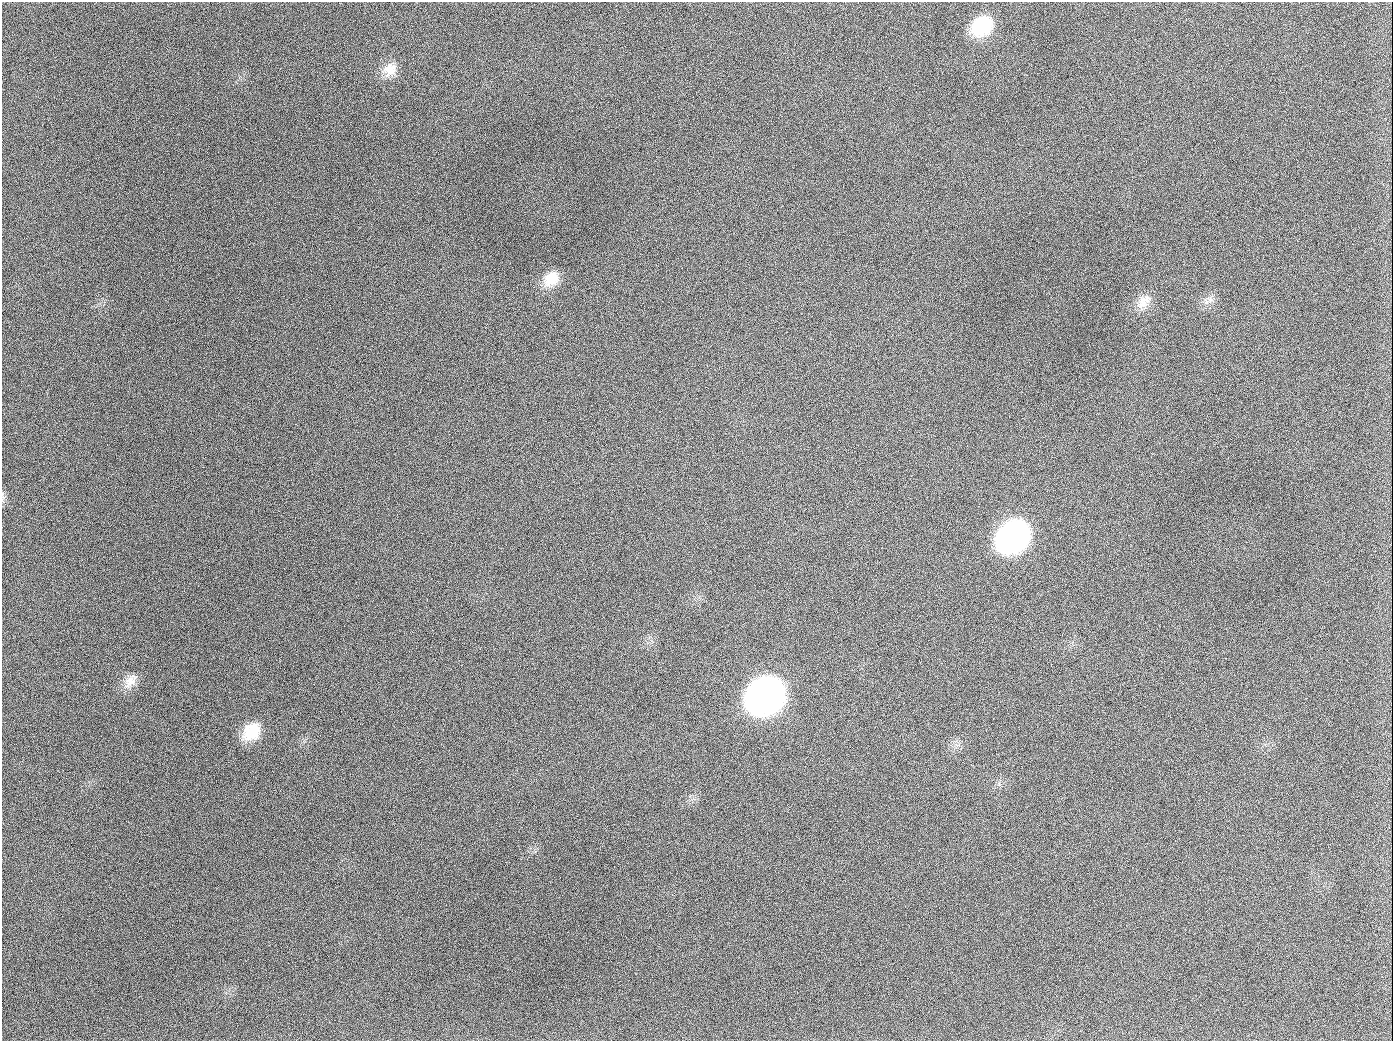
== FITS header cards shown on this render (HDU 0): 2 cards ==
NAXIS1  =                 1391
NAXIS2  =                 1039

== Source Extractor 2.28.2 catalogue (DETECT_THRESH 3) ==
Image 1391 x 1039 px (HDU 0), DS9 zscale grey, 1 PNG px = 1 image px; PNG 1395 x 1043 px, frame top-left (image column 1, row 1039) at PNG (2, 2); no overlay
Background 1730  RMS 75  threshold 226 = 3 sigma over >= 5 px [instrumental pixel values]
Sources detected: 12; all 12 listed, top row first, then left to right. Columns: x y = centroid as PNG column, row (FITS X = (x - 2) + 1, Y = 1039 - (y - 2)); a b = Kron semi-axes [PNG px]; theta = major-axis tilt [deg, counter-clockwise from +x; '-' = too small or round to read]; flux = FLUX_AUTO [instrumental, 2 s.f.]
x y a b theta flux
982 26 25 18 38 2.7e+05
390 70 20 17 45 8.3e+04
189 126 2 2 - 6.3e+03
551 279 21 17 48 1.0e+05
1206 301 12 4 -67 1.5e+04
1143 303 29 11 44 7.2e+04
654 407 3 2 - 3.5e+03
1013 536 24 19 43 2.1e+06
130 681 23 12 48 6.3e+04
766 695 25 20 39 4.7e+06
252 732 23 17 46 1.5e+05
944 1026 2 2 - 4.5e+03